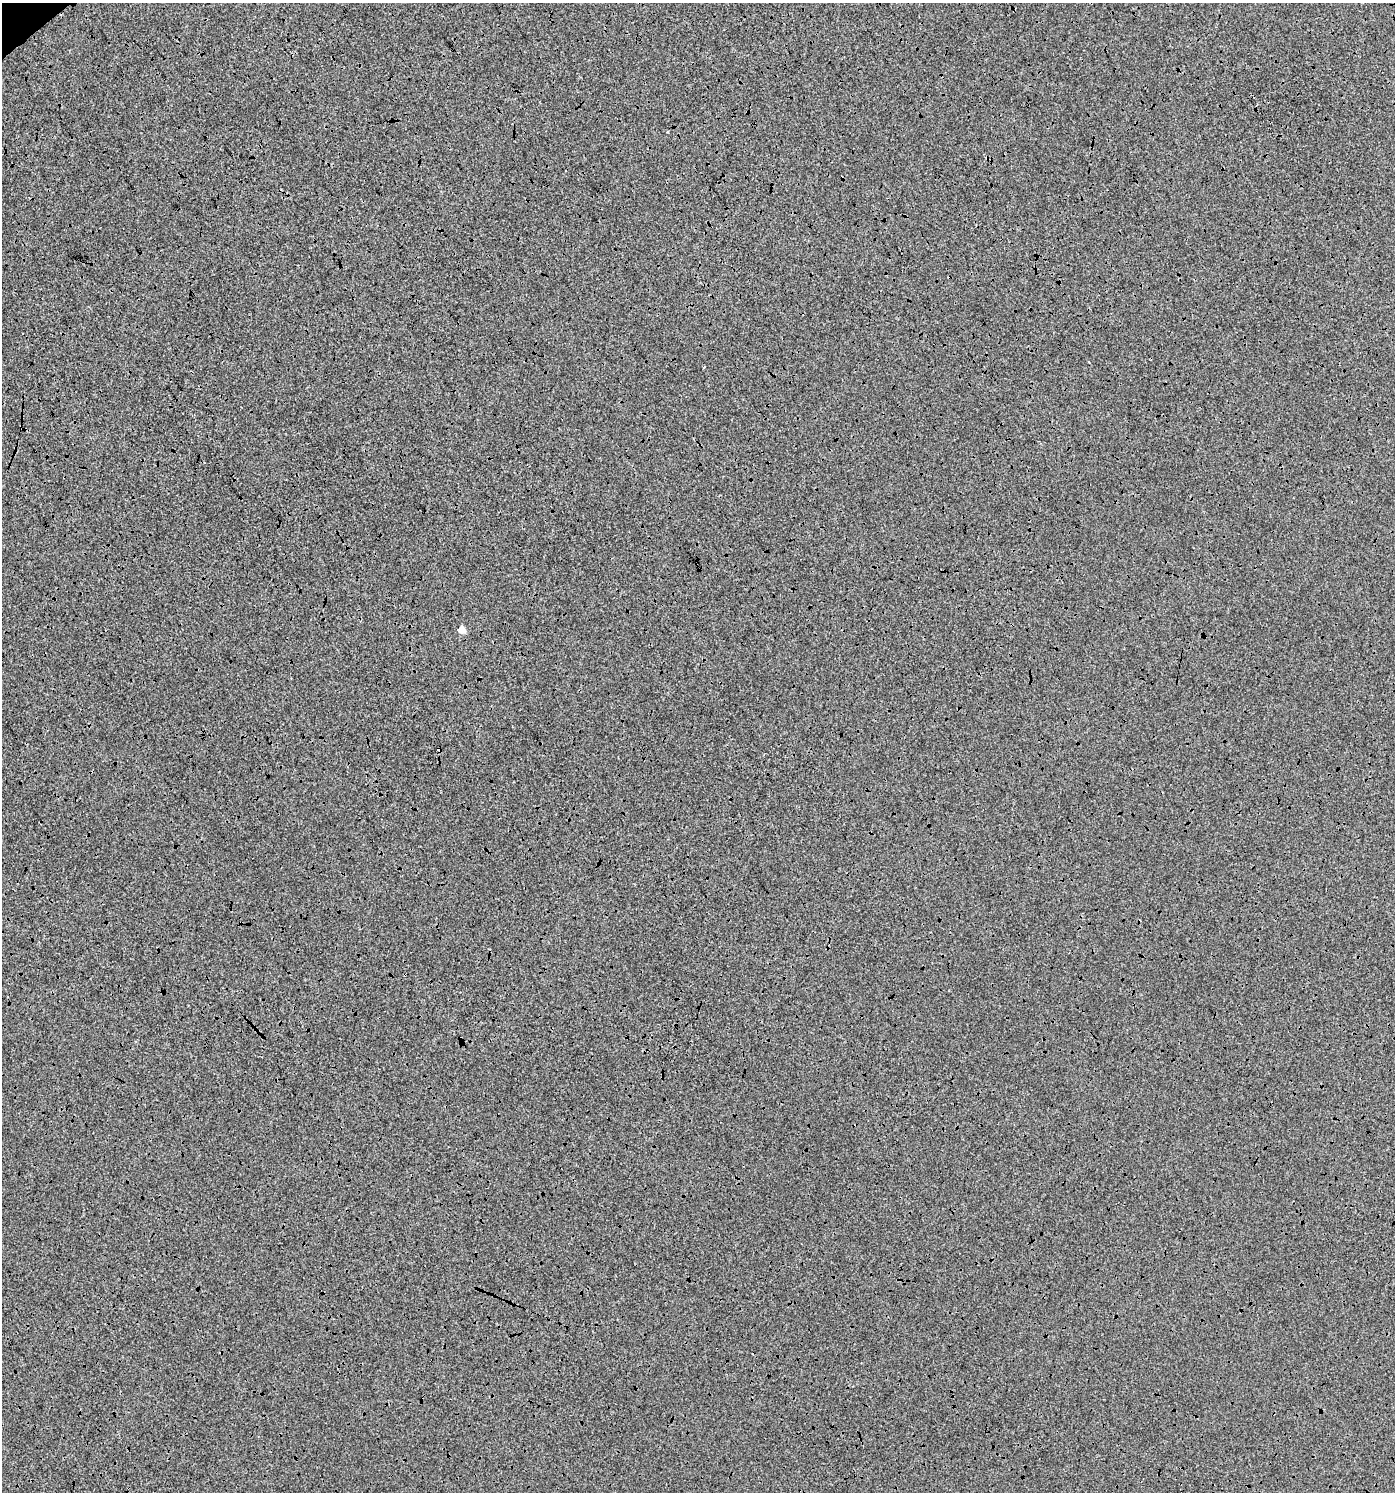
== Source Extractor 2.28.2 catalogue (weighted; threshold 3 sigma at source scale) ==
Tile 11 of 4 x 4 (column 3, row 3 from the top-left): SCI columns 2922-4314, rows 1496-2985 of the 5905 x 5967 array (HDU 1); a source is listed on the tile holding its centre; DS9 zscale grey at full resolution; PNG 1397 x 1494 px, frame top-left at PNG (2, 3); no overlay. Shown black and unused: <1% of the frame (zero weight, under 3 of 4 exposures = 1% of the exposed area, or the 3 px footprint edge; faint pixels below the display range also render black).
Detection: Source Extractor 2.28.2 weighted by HDU 2 'WHT'; one run over the whole footprint, this tile lists its part. Background 1.57e-04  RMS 0.0065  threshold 0.0293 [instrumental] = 3 sigma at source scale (4.5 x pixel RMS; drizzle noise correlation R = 1.50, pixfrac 1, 0.0396/0.0396 arcsec/px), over >= 5 px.
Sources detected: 3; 1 cosmic-ray / hot-pixel residue — not listed; the other 2 listed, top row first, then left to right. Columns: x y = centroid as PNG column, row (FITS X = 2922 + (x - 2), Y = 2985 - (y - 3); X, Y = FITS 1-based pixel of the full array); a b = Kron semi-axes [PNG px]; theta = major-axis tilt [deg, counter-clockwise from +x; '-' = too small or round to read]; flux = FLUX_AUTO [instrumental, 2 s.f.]
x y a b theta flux
704 367 3 2 - 0.56
462 630 5 4 - 10